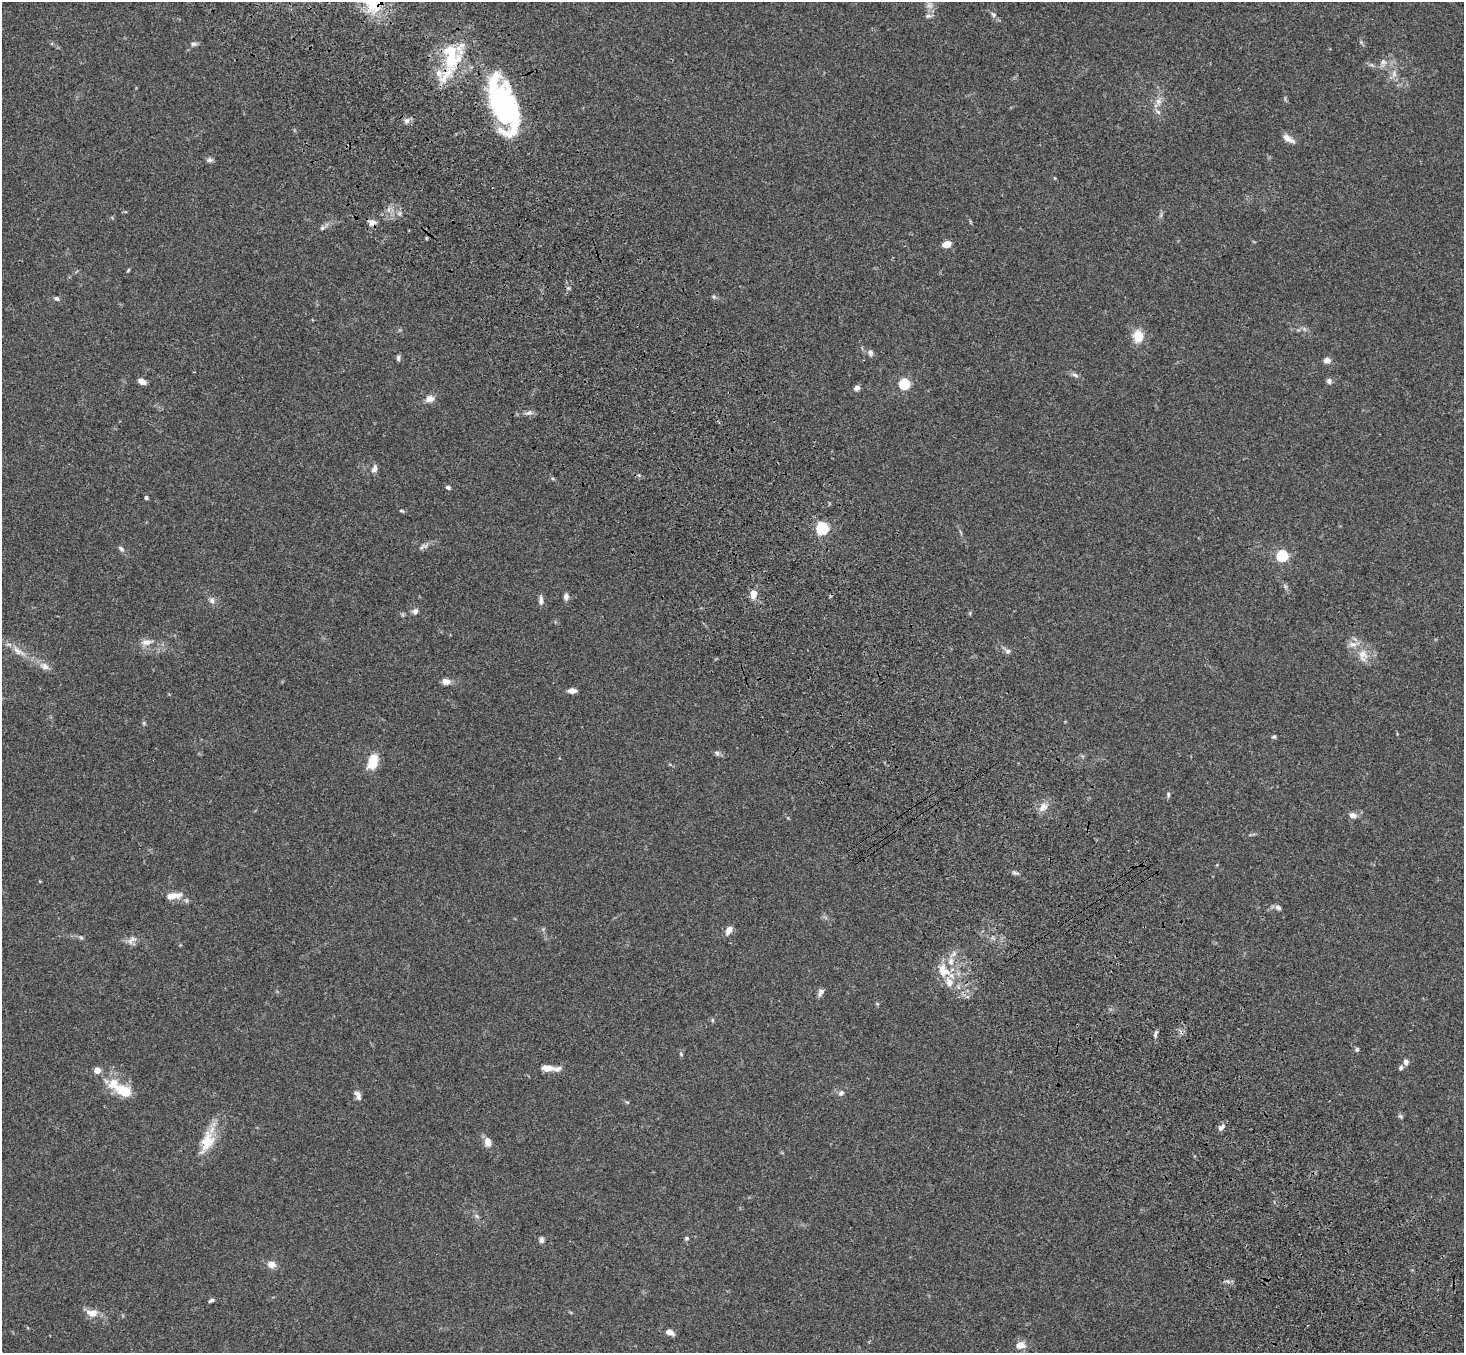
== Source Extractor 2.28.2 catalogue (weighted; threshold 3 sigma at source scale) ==
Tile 6 of 4 x 4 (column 2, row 2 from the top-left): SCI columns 1569-3030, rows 3078-4428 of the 6059 x 6016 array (HDU 1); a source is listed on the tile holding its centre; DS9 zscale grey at full resolution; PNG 1466 x 1355 px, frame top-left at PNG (2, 2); no overlay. Shown black and unused: <1% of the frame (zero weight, under 3 of 4 exposures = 6% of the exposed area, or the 3 px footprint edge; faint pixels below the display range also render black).
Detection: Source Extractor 2.28.2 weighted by HDU 2 'WHT'; one run over the whole footprint, this tile lists its part. Background 0.0606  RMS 0.0057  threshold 0.0254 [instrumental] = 3 sigma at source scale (4.5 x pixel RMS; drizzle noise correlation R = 1.50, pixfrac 1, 0.05/0.05 arcsec/px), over >= 5 px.
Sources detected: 99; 1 too faint to see at this stretch — not listed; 9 inside a brighter listed object's ellipse — not listed separately; the other 89 listed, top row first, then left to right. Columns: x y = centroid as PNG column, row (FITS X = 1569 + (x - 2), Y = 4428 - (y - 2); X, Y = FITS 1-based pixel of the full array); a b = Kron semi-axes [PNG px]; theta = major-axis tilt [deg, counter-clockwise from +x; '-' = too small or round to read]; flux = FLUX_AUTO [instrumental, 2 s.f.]
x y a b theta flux
372 3 32 24 -53 24
993 14 7 6 - 1.3
928 16 8 5 -2 1.4
194 44 8 5 -1 1.4
451 59 30 18 -78 25
1383 62 9 7 -31 2.3
1394 74 9 6 72 2.3
1158 101 8 8 - 2.6
504 105 61 25 -70 100
1158 112 7 4 -45 1.3
407 121 8 7 - 2
1288 138 15 6 -33 3.8
209 160 8 6 5 1.5
372 222 10 8 -14 2.7
322 228 6 5 - 1.1
947 244 8 6 16 5.1
128 270 6 3 46 0.58
714 297 6 4 -44 0.85
56 298 7 5 -30 1.2
1138 336 10 9 - 11
870 353 9 7 -76 1.7
398 358 8 5 -85 1.2
1327 360 9 6 11 2.4
1075 375 10 4 -26 1.6
142 381 8 5 -24 3.1
1329 381 6 6 - 1.8
904 384 6 5 - 39
857 388 8 6 29 1.9
430 399 13 9 14 3.4
529 413 8 4 9 1.6
374 469 9 6 64 2.4
448 487 6 5 - 1.2
146 498 4 4 - 1.1
401 511 7 3 -8 0.72
822 528 6 6 - 58
422 547 13 5 45 1.7
121 549 9 5 -38 1.3
1282 556 6 6 - 45
753 594 10 7 78 4.7
566 597 8 6 -84 1.9
541 600 12 6 -89 2.4
212 601 8 7 - 2
415 611 8 7 - 1.8
147 642 15 8 11 4
18 651 23 7 -32 5.7
1008 651 8 7 - 1.7
1362 654 16 12 -45 7.2
45 666 11 8 -24 3.2
446 681 10 7 -9 3.4
572 691 10 5 -1 2.6
144 723 6 4 72 0.68
1274 737 5 4 - 0.92
717 753 8 6 -31 1.5
373 761 13 7 75 17
1168 795 8 5 -86 0.98
1043 807 14 9 45 4.2
1353 815 9 7 -14 2.8
1015 873 12 3 -16 1.2
173 896 20 7 10 6.1
1278 907 8 6 -25 1.8
729 930 10 6 56 4.1
81 938 7 4 -2 0.92
131 940 15 7 41 2.9
943 970 20 14 -49 10
821 993 12 5 64 1.9
877 1004 5 5 - 0.6
712 1020 5 5 - 0.78
1155 1034 10 4 75 1.4
1357 1049 6 5 - 1
681 1054 6 4 -47 0.72
1406 1062 6 6 - 2.2
547 1068 15 7 -3 4.7
1401 1068 6 5 - 1.2
97 1070 5 5 - 5.9
124 1091 18 10 -24 15
841 1093 7 6 - 1.7
358 1095 13 6 -60 2.3
1400 1116 6 4 -43 0.89
1221 1127 12 6 45 2.2
207 1142 33 16 69 14
488 1142 11 7 -83 4.1
477 1216 6 4 -70 1
686 1238 5 5 - 1
542 1240 8 5 89 1.5
271 1264 9 8 - 4
211 1300 7 4 22 1.1
92 1313 13 8 -9 5.8
670 1332 9 6 -26 3.7
1020 1345 12 9 14 4.7
Overlapping masked pixels (flux is a lower limit): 4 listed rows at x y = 372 3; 451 59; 504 105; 372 222
Isophote crosses this tile's border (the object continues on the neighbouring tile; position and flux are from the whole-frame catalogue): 1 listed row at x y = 372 3